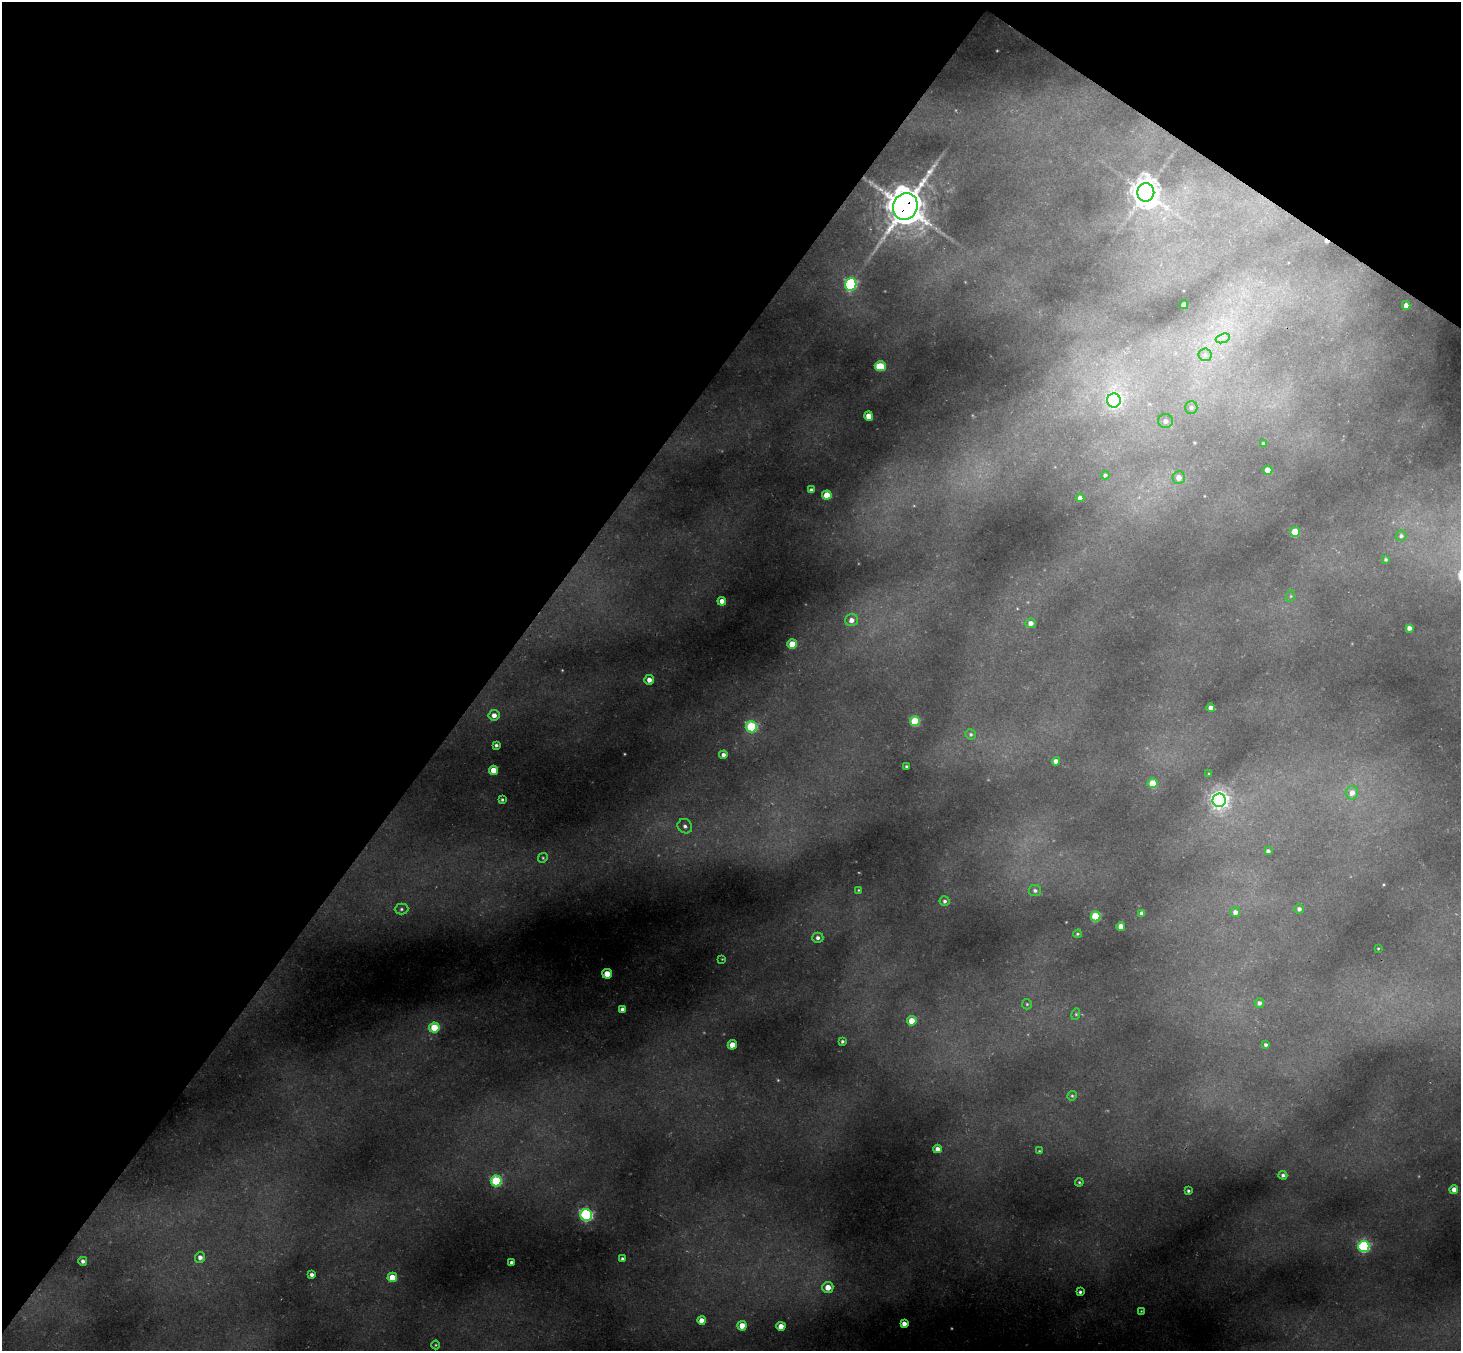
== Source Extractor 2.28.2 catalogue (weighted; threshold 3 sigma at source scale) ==
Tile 2 of 4 x 4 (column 2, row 1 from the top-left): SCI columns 1526-2984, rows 4395-5743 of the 5988 x 6014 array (HDU 1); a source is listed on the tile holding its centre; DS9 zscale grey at full resolution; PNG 1463 x 1353 px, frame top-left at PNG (2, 2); each listed source drawn as its Kron ellipse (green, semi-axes under 4 px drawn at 4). Shown black and unused: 38% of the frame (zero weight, under 3 of 4 exposures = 7% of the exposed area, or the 3 px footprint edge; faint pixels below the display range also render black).
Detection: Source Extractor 2.28.2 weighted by HDU 2 'WHT'; one run over the whole footprint, this tile lists its part. Background 0.484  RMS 0.02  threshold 0.0916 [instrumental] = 3 sigma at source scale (4.5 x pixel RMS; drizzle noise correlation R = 1.50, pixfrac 1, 0.05/0.05 arcsec/px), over >= 5 px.
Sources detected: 96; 1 too faint to see at this stretch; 1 cosmic-ray / hot-pixel residue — neither listed nor drawn; the other 94 listed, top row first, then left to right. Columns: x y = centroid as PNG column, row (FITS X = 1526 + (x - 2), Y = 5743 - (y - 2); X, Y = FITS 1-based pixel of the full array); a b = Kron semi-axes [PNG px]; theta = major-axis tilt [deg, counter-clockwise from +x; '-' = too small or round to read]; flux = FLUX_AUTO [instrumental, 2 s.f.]
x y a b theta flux
1146 192 9 8 - 2300
905 207 14 12 65 5200
851 284 6 5 - 280
1184 305 4 4 - 18
1406 305 4 4 - 12
1223 338 7 4 19 6.1
1205 355 6 6 - 6.4
880 366 5 5 - 76
1114 400 7 7 - 430
1191 407 6 6 - 6.2
869 416 4 4 - 23
1165 421 7 7 - 7.8
1264 444 4 3 - 4.7
1268 470 4 4 - 31
1105 475 4 4 - 4.4
1179 477 6 6 - 13
811 490 4 4 - 6.1
827 495 5 4 - 41
1080 498 4 4 - 10
1295 532 5 5 - 65
1401 536 5 5 - 5
1386 559 4 4 - 3.1
1291 596 6 4 71 2.6
722 601 4 4 - 16
851 620 6 6 - 12
1031 623 5 5 - 12
1409 628 4 4 - 9.3
792 644 5 4 - 43
649 680 5 4 - 13
1211 708 4 4 - 11
494 715 5 5 - 13
915 721 5 5 - 95
751 727 5 5 - 180
971 734 5 5 - 3.6
496 745 4 3 - 4.2
723 755 4 4 - 7.6
1056 761 4 4 - 12
906 766 3 3 - 2.5
494 770 4 4 - 35
1209 774 3 2 - 2
1152 783 5 5 - 43
1352 793 7 6 - 14
502 800 4 3 - 3
1219 800 7 6 - 820
685 826 7 6 - 7.9
1268 851 4 4 - 6.1
543 858 5 4 - 2.8
858 890 4 2 - 1.5
1035 890 6 5 - 5.5
945 901 5 5 - 5
401 909 7 5 2 4.8
1299 909 4 4 - 6.2
1235 912 4 4 - 11
1142 913 4 4 - 8.6
1096 916 5 5 - 110
1121 926 4 4 - 16
1078 934 4 3 - 2.3
818 938 5 5 - 6.5
1378 948 3 2 - 1.6
722 959 3 3 - 1.3
607 974 5 4 - 41
1259 1003 5 5 - 6.6
1027 1004 5 5 - 2.8
622 1009 4 4 - 9.1
1076 1014 6 3 73 2.5
912 1021 5 5 - 29
434 1027 5 5 - 68
842 1041 3 3 - 3.6
732 1045 4 4 - 23
1266 1045 3 3 - 4
1072 1096 5 4 - 2.8
937 1149 4 4 - 11
1039 1151 3 3 - 1.7
1283 1175 4 4 - 5.4
496 1181 5 5 - 150
1079 1182 4 4 - 2.2
1454 1189 4 4 - 15
1188 1191 3 3 - 3.2
586 1215 6 6 - 360
1364 1246 5 5 - 300
200 1257 5 5 - 9.1
622 1259 3 3 - 4.2
83 1261 4 4 - 6.8
512 1263 4 3 - 7
312 1275 4 3 - 6.6
392 1277 5 4 - 34
828 1287 5 5 - 25
1080 1292 3 3 - 4.3
1141 1311 3 3 - 1.4
701 1320 4 4 - 17
904 1324 4 4 - 14
742 1326 4 4 - 26
781 1326 4 4 - 25
436 1345 4 4 - 2.1
Overlapping masked pixels (flux is a lower limit): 1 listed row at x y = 905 207